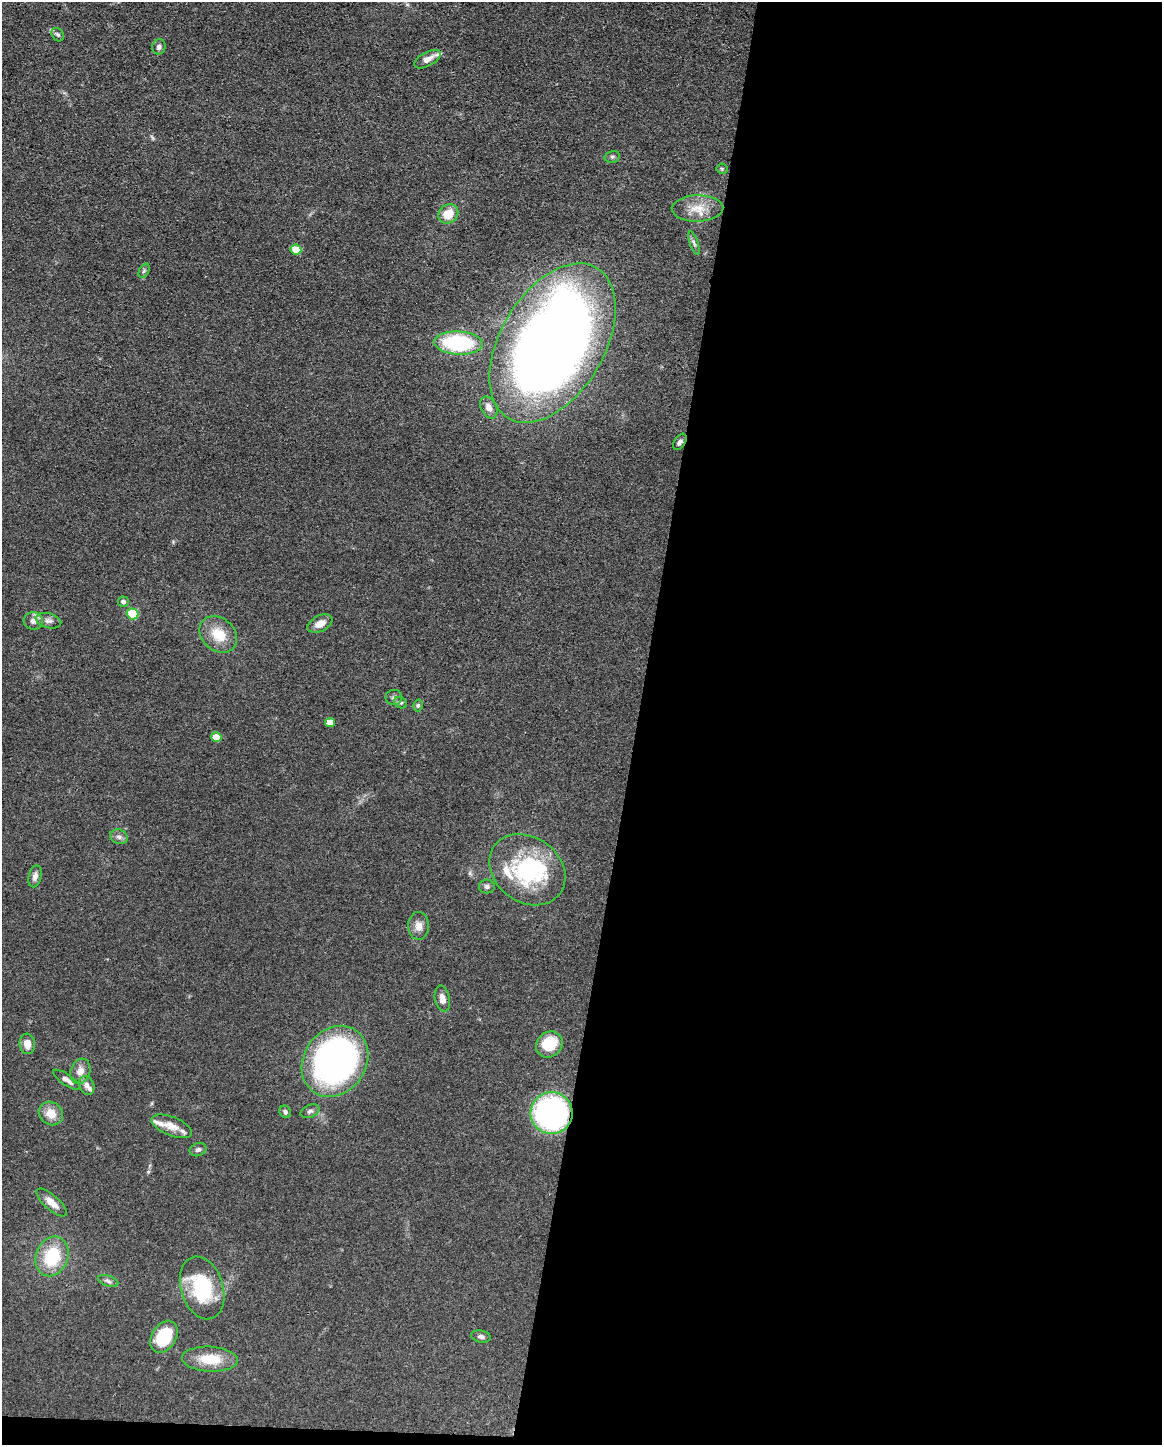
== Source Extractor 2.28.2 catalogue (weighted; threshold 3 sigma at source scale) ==
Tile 12 of 4 x 3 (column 4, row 3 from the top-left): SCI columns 3480-4639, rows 223-1665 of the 4640 x 4662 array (HDU 1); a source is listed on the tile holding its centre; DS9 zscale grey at full resolution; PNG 1164 x 1447 px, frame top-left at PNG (2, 2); each listed source drawn as its Kron ellipse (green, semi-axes under 4 px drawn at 4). Shown black and unused: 46% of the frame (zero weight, under 3 of 4 exposures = <1% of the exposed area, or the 3 px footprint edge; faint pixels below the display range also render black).
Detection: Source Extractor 2.28.2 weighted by HDU 2 'WHT'; one run over the whole footprint, this tile lists its part. Background 0.0779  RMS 0.006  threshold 0.0271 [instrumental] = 3 sigma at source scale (4.5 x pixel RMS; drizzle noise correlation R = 1.50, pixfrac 1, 0.05/0.05 arcsec/px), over >= 5 px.
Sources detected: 57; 1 too faint to see at this stretch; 1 inside a brighter object's white glare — neither listed nor drawn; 5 inside a brighter listed object's ellipse — not listed separately; the other 50 listed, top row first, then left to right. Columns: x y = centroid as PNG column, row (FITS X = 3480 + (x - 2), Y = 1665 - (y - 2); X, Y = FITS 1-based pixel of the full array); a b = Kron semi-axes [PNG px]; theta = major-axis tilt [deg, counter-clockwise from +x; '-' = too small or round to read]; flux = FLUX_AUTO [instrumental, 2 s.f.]
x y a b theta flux
58 35 7 5 -54 1.3
159 47 7 6 - 2.1
428 59 15 7 28 4.4
612 157 8 5 13 1.4
722 169 5 5 - 0.78
697 208 26 13 1 11
448 214 10 9 - 11
694 243 12 4 -71 1.5
296 250 5 5 - 15
144 271 8 5 65 1.2
459 343 24 11 -3 60
552 343 87 52 59 760
489 407 11 7 -62 4.2
680 442 9 5 56 1.7
123 602 5 5 - 1.9
133 614 6 5 - 35
33 621 9 8 - 3.5
48 621 13 7 -15 3.2
320 624 13 8 27 5.4
218 634 20 16 -41 15
394 697 8 7 - 1.7
400 703 7 5 -31 1.1
418 705 6 4 74 1.1
330 722 5 4 - 6.6
216 737 5 5 - 8.7
119 837 9 7 -25 2.4
527 870 41 32 -37 65
35 876 11 6 76 2.6
487 887 8 7 - 1.9
419 926 14 10 -88 5
442 999 13 7 -79 4.2
27 1044 10 7 -83 5.7
549 1044 14 12 40 21
335 1061 37 31 56 280
80 1071 13 9 71 5.6
67 1080 16 5 -34 3.5
87 1085 10 7 -69 3.2
310 1111 10 6 23 1.8
285 1112 6 5 - 1.6
51 1113 13 11 -40 8.6
552 1113 21 21 - 160
172 1126 21 9 -22 7.4
198 1150 9 6 22 1.8
52 1203 19 7 -42 5.8
52 1256 20 16 68 29
108 1281 10 5 -20 1.7
202 1288 32 21 -73 44
481 1336 10 6 -12 2
164 1337 17 12 59 30
210 1359 28 12 -3 17
Overlapping masked pixels (flux is a lower limit): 2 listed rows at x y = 680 442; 552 1113